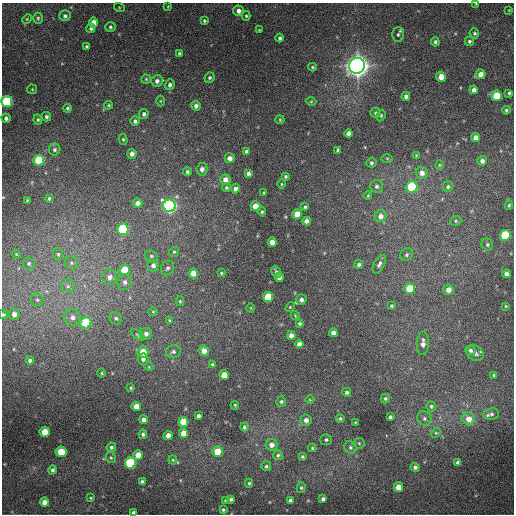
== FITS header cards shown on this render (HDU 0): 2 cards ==
NAXIS1  =                  512 / Axis length
NAXIS2  =                  512 / Axis length

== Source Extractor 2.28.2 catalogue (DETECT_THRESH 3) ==
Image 512 x 512 px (HDU 0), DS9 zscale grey, 1 PNG px = 1 image px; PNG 516 x 516 px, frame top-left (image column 1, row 512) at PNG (2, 3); each listed source drawn as its Kron ellipse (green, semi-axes under 4 px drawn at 4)
Background 515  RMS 23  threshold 67.8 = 3 sigma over >= 5 px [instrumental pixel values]
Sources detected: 204; all 204 listed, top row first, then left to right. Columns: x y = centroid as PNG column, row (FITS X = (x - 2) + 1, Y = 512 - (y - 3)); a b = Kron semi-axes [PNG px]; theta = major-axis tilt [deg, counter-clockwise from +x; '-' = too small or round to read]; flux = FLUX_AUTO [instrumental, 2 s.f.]
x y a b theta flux
476 4 3 2 - 1.1e+03
168 6 4 3 - 1.3e+03
119 7 5 3 - 1.2e+03
509 10 3 3 - 1.1e+03
239 11 5 5 - 7.8e+03
65 16 5 5 - 3.9e+03
246 16 5 4 - 2.3e+03
38 18 5 4 - 2.5e+03
27 19 5 4 - 1.6e+03
204 21 4 3 - 2.1e+03
93 22 5 4 - 1.3e+04
110 27 5 5 - 2.5e+03
91 28 5 4 - 3.2e+03
259 30 4 3 - 1.3e+03
474 33 5 4 - 2.6e+03
398 35 7 6 - 3.6e+03
280 38 4 4 - 3.2e+03
469 41 4 4 - 2.7e+03
435 42 4 4 - 3.2e+03
87 46 3 3 - 2.4e+03
179 53 4 4 - 2.0e+03
357 66 8 8 - 1.6e+06
312 67 4 3 - 1.9e+03
481 74 5 4 - 1.1e+04
441 77 5 5 - 1.4e+04
209 78 5 5 - 2.9e+03
146 79 5 5 - 1.9e+03
157 81 6 5 - 5.6e+03
170 85 5 5 - 4.5e+03
32 89 5 5 - 1.8e+03
474 90 4 4 - 5.9e+03
509 93 4 4 - 2.6e+03
406 96 4 4 - 4.5e+03
496 96 5 5 - 4.0e+04
160 101 5 3 - 1.4e+03
7 102 5 5 - 1.1e+05
311 102 5 3 - 1.5e+03
108 105 5 4 - 1.9e+03
196 106 4 4 - 5.3e+03
67 108 4 4 - 2.7e+03
506 110 4 4 - 2.2e+03
376 113 5 5 - 2.5e+03
144 114 5 4 - 4.1e+03
381 115 6 4 63 2.1e+03
46 117 5 4 - 3.4e+03
6 118 4 4 - 4.8e+03
38 120 5 4 - 2.3e+03
280 120 4 4 - 1.7e+03
135 121 5 5 - 4.2e+03
349 133 4 4 - 7.0e+03
476 138 4 4 - 1.2e+04
123 139 5 4 - 2.1e+03
54 150 6 6 - 3.8e+03
338 150 4 3 - 2.8e+03
246 152 4 4 - 3.9e+03
132 154 5 4 - 6.4e+03
416 155 4 3 - 1.2e+03
230 158 5 5 - 8.3e+03
387 158 6 4 0 1.6e+03
39 160 5 5 - 6.4e+04
482 161 5 4 - 6.2e+03
371 163 5 5 - 3.1e+03
439 165 5 3 - 1.4e+03
202 169 6 5 - 6.2e+03
187 172 4 4 - 3.0e+03
248 173 4 3 - 4.2e+03
422 173 6 6 - 8.7e+03
286 176 3 3 - 2.0e+03
225 180 5 5 - 1.1e+04
281 184 4 3 - 1.5e+03
376 186 6 6 - 3.9e+03
226 187 4 4 - 2.4e+03
412 187 6 5 - 9.8e+04
448 187 6 5 - 3.0e+03
235 189 5 4 - 5.3e+03
264 193 3 3 - 2.3e+03
368 195 4 4 - 1.6e+03
49 198 4 3 - 2.0e+03
27 200 3 3 - 1.3e+03
138 203 5 5 - 8.6e+03
509 205 4 4 - 1.7e+03
169 206 6 6 - 4.1e+05
255 206 5 5 - 1.7e+04
305 207 4 4 - 2.3e+03
262 212 5 4 - 2.5e+03
297 214 5 5 - 2.3e+04
380 216 6 6 - 8.4e+03
306 221 4 4 - 7.1e+03
456 221 6 4 22 2.2e+03
123 229 5 5 - 1.3e+05
505 235 5 5 - 8.8e+04
272 242 5 4 - 1.0e+04
487 244 6 5 - 3.1e+03
174 252 5 4 - 2.2e+03
16 254 4 3 - 1.3e+03
58 254 6 5 - 2.6e+03
406 255 7 5 48 3.7e+03
151 256 7 5 -16 3.1e+03
29 263 6 6 - 3.5e+03
71 263 7 6 - 3.7e+03
359 264 4 4 - 3.1e+03
379 264 10 5 62 5.3e+03
153 265 6 5 - 6.7e+03
167 268 7 6 - 3.9e+03
124 270 5 5 - 3.7e+04
276 272 6 4 -63 4.4e+03
193 273 5 5 - 1.7e+04
221 273 4 3 - 1.8e+03
507 274 4 4 - 6.8e+03
110 277 8 7 - 9.0e+03
279 277 5 4 - 1.0e+04
125 282 7 7 - 6.5e+03
68 286 6 6 - 4.9e+03
410 288 5 5 - 4.4e+04
448 290 5 5 - 1.2e+04
268 297 5 5 - 4.3e+04
37 300 6 6 - 3.3e+03
301 300 5 5 - 4.9e+03
180 301 5 4 - 2.0e+03
391 306 4 3 - 1.8e+03
506 306 3 2 - 1.2e+03
290 307 5 3 - 1.5e+03
251 308 4 3 - 1.1e+03
153 311 5 3 - 1.4e+03
3 314 5 4 - 2.3e+03
14 314 6 5 - 8.9e+03
295 315 4 4 - 1.4e+03
72 317 8 8 - 8.1e+03
116 318 6 6 - 3.9e+03
169 320 4 3 - 1.6e+03
86 323 6 5 - 6.9e+04
300 323 4 3 - 2.8e+03
333 333 4 4 - 7.0e+03
146 334 6 6 - 5.7e+03
138 335 8 4 -35 2.5e+03
291 335 4 4 - 8.3e+03
423 343 12 6 88 8.2e+03
299 344 4 4 - 7.4e+03
471 350 5 5 - 4.1e+03
204 351 5 5 - 1.3e+04
143 352 5 5 - 2.5e+04
173 352 7 6 - 4.5e+03
475 353 9 7 -34 7.1e+03
143 359 5 5 - 4.6e+03
30 360 4 4 - 4.1e+03
213 364 4 3 - 3.1e+03
149 367 4 3 - 1.2e+03
102 373 4 3 - 1.6e+03
224 375 5 4 - 1.9e+04
494 375 3 3 - 1.7e+03
131 388 4 3 - 1.6e+03
347 392 4 4 - 3.6e+03
385 399 5 4 - 2.8e+03
310 400 4 3 - 1.2e+03
281 402 5 5 - 3.0e+03
235 405 4 2 - 1.8e+03
136 406 4 4 - 1.6e+04
431 406 5 4 - 2.7e+03
491 414 8 5 8 4.3e+03
198 416 4 3 - 4.0e+03
390 417 4 3 - 3.7e+03
340 418 4 4 - 2.6e+03
424 418 7 6 - 4.6e+03
469 419 6 6 - 1.4e+04
144 420 4 4 - 6.9e+03
306 420 6 5 - 7.0e+03
183 422 5 5 - 3.1e+04
355 422 3 2 - 1.2e+03
244 427 4 4 - 2.9e+03
44 432 5 5 - 2.6e+04
184 433 5 4 - 1.9e+04
436 433 5 4 - 1.7e+03
143 434 4 4 - 3.3e+03
168 436 4 4 - 1.1e+04
326 440 6 5 - 3.2e+03
359 443 5 5 - 2.2e+03
271 445 6 6 - 9.7e+03
111 447 5 4 - 3.4e+03
350 447 6 6 - 3.2e+03
312 448 4 4 - 1.9e+03
61 452 5 5 - 3.3e+04
217 452 5 5 - 3.3e+04
138 455 5 5 - 1.8e+04
278 455 5 5 - 3.0e+03
111 457 6 4 -66 2.2e+03
302 457 4 4 - 2.6e+03
173 460 4 4 - 1.7e+03
130 463 5 5 - 1.2e+05
458 463 4 4 - 5.1e+03
266 466 5 4 - 2.7e+03
415 467 4 4 - 3.7e+03
52 470 4 4 - 3.7e+03
142 482 4 4 - 4.4e+03
249 483 4 4 - 2.2e+03
398 487 5 4 - 1.7e+04
301 488 5 4 - 2.2e+03
91 498 3 2 - 1.4e+03
231 499 3 3 - 3.1e+03
323 499 4 4 - 4.0e+03
226 500 4 3 - 1.9e+03
290 501 4 4 - 5.4e+03
44 502 4 4 - 8.9e+03
223 510 3 3 - 1.9e+03
133 512 4 3 - 3.3e+03
At the frame edge (FLAGS 8, measured only in part): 4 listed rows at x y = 476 4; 7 102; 3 314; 133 512